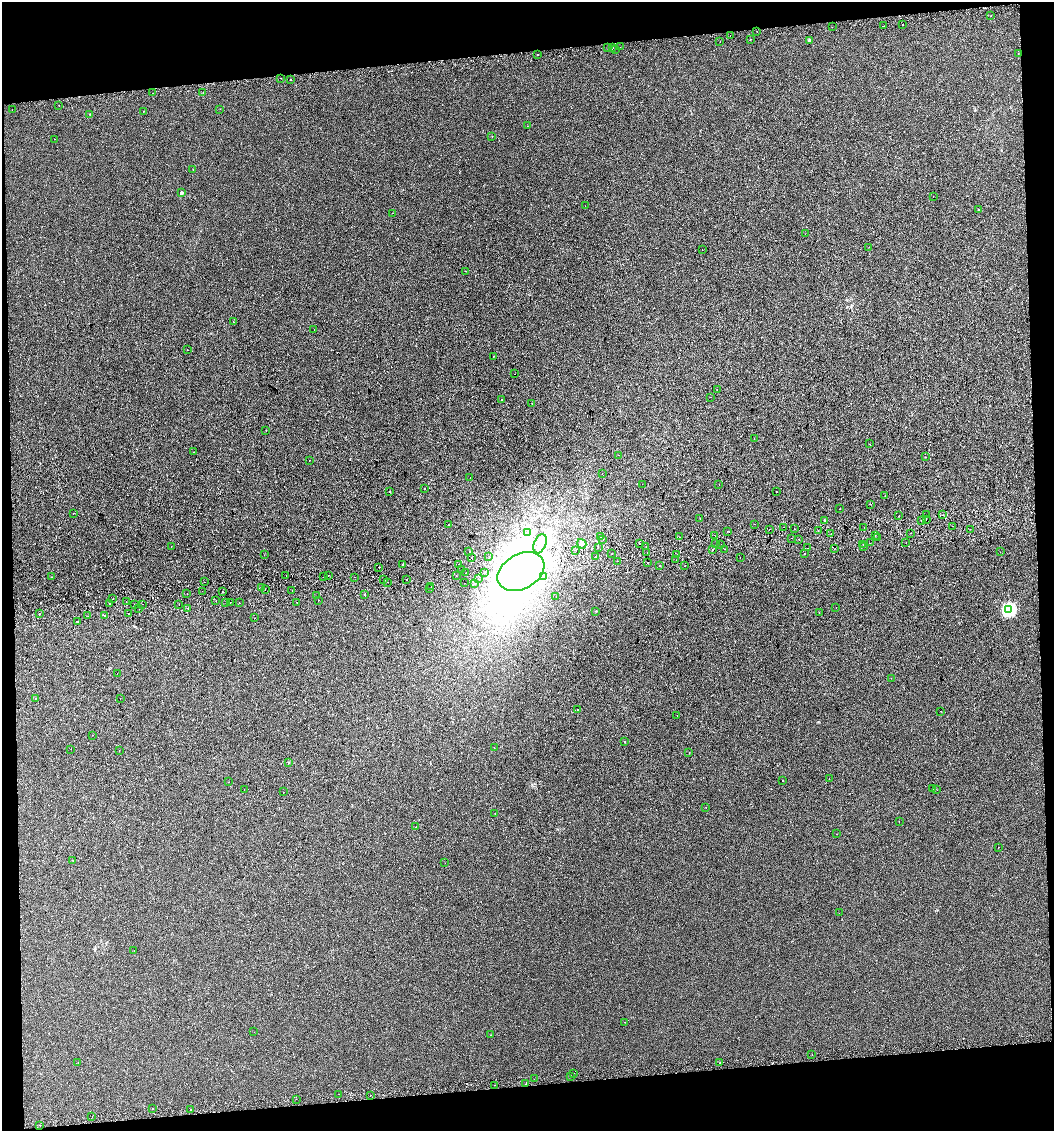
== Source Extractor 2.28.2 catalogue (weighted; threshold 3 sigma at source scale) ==
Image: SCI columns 48-4254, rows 41-4556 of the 4261 x 4599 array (HDU 1 of 3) = the unmasked area's bounding box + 8 px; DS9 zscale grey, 4 x 4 block average (1 PNG px = mean of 4 x 4 image px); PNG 1056 x 1133 px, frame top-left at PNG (2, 2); each listed source drawn as its Kron ellipse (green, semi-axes under 4 px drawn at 4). Shown black and unused: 11% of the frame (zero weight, under 2 of 3 exposures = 2% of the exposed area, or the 3 px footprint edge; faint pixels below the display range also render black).
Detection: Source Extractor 2.28.2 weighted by HDU 2 'WHT'. Background 8.95e-05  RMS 0.0035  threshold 0.0157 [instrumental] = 3 sigma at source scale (4.5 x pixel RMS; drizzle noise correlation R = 1.50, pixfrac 1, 0.0396/0.0396 arcsec/px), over >= 5 px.
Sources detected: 271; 10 inside a brighter object's white glare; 26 cosmic-ray / hot-pixel residue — neither listed nor drawn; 2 coinciding with a brighter row at this scale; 3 inside a brighter listed object's ellipse — not listed separately; the other 230 listed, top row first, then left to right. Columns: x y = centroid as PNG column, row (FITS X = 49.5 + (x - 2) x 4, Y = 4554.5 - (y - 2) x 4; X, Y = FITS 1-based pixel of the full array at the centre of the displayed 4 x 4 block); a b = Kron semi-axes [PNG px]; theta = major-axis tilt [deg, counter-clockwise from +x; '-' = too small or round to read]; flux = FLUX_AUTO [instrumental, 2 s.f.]
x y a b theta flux
991 15 2 2 - 2.3
902 25 2 2 - 2.9
884 26 2 2 - 0.68
832 27 2 2 - 0.97
757 32 2 2 - 0.62
730 35 2 2 - 3.5
751 39 2 2 - 0.33
810 40 3 3 - 2.7
720 41 2 2 - 0.66
607 47 2 2 - 0.31
620 47 2 2 - 1.7
613 48 2 2 - 1.6
615 49 2 2 - 0.72
1018 54 2 2 - 0.48
537 55 2 2 - 0.95
281 78 2 2 - 1.2
291 79 2 2 - 3.1
153 93 2 2 - 5.3
203 93 2 2 - 0.74
59 105 2 2 - 2
220 109 2 2 - 0.29
12 110 2 2 - 0.31
144 111 2 2 - 0.57
90 114 2 2 - 1.2
527 126 2 2 - 0.64
492 136 2 2 - 0.42
55 139 2 2 - 1.1
193 169 2 2 - 0.84
181 193 2 2 - 9.8
933 196 2 2 - 0.64
585 206 2 2 - 2.4
979 210 2 2 - 0.6
393 213 2 2 - 1.2
805 234 2 2 - 0.43
869 247 2 2 - 0.38
702 249 2 2 - 1.1
466 271 2 2 - 1.7
233 322 2 2 - 0.65
314 330 2 2 - 0.36
187 350 2 2 - 0.47
493 356 2 2 - 0.98
515 374 2 2 - 0.91
717 390 2 2 - 0.58
710 397 2 2 - 0.45
502 400 2 2 - 2.7
532 403 2 2 - 1.5
266 430 2 2 - 1.4
754 439 2 2 - 0.61
870 444 2 2 - 0.81
193 452 2 2 - 0.46
619 455 2 2 - 0.35
926 457 2 2 - 0.51
309 460 2 2 - 0.48
602 473 2 2 - 0.74
470 477 2 2 - 0.39
642 484 2 2 - 0.42
719 485 2 2 - 0.37
425 489 2 2 - 2.5
390 491 2 2 - 3.1
776 492 2 2 - 0.45
885 496 2 2 - 0.38
870 504 2 2 - 0.92
840 509 2 2 - 0.67
73 513 2 2 - 0.27
926 515 2 2 - 0.95
942 515 2 2 - 1.7
899 516 2 2 - 0.84
700 518 2 2 - 0.58
824 520 2 2 - 1.3
921 520 2 2 - 2.2
926 520 2 2 - 1.4
754 524 2 2 - 1.2
448 525 2 2 - 0.42
952 526 2 2 - 2.2
784 527 2 2 - 2
864 527 2 2 - 0.48
769 529 2 2 - 0.66
794 529 2 2 - 1.2
970 529 2 2 - 0.72
727 531 2 2 - 1.6
818 531 2 2 - 0.41
527 533 2 2 - 1.2
831 533 2 2 - 2.6
910 533 2 2 - 0.95
714 535 2 2 - 2.5
601 536 2 2 - 1
875 536 2 2 - 1.2
679 537 2 2 - 0.34
878 537 2 2 - 1.8
792 538 2 2 - 1.2
603 539 2 2 - 0.39
799 539 2 2 - 3
870 543 2 2 - 3.6
906 543 2 2 - 1.7
540 544 10 6 68 19
582 544 5 4 - 8.1
639 544 2 2 - 2.9
715 544 2 2 - 0.34
863 544 2 2 - 3.9
721 545 2 2 - 0.9
171 546 2 2 - 0.5
598 547 2 2 - 0.37
646 547 2 2 - 0.45
864 547 2 2 - 0.53
808 548 2 2 - 1.6
725 549 2 2 - 2.7
834 549 2 2 - 1.4
576 550 2 2 - 0.33
713 550 2 2 - 2.5
469 551 2 2 - 0.34
1000 552 2 2 - 1.9
647 553 2 2 - 0.7
612 554 2 2 - 1.6
677 554 2 2 - 0.72
804 554 2 2 - 2.6
264 555 2 2 - 0.37
471 557 2 2 - 2
489 557 2 2 - 3.9
595 557 2 2 - 0.8
740 558 2 2 - 1.9
676 560 2 2 - 0.32
617 561 2 2 - 0.37
648 562 2 2 - 6.1
402 564 2 2 - 3.5
458 564 2 2 - 8.2
660 565 2 2 - 0.97
684 566 2 2 - 1.7
379 567 2 2 - 3.9
461 570 2 2 - 1.7
485 572 2 2 - 1.9
521 572 25 17 30 790
466 573 2 2 - 3.8
328 575 2 2 - 1.3
286 576 2 2 - 2.8
456 576 2 2 - 0.42
52 577 2 2 - 0.47
324 577 2 2 - 2
355 577 2 2 - 0.67
543 577 2 2 - 1.4
478 579 2 2 - 3.5
384 580 2 2 - 0.82
407 580 2 2 - 1.5
205 582 2 2 - 0.57
388 582 2 2 - 0.3
465 583 2 2 - 0.56
474 584 2 2 - 0.94
431 587 2 2 - 1.6
262 588 2 2 - 1
265 589 2 2 - 3.1
429 589 2 2 - 1.8
292 590 2 2 - 0.51
202 591 2 2 - 0.67
223 592 2 2 - 0.56
187 594 2 2 - 1.2
364 595 2 2 - 1.6
317 596 2 2 - 2.7
556 597 2 2 - 0.73
113 599 2 2 - 6
318 600 2 2 - 0.49
126 601 2 2 - 2.3
216 601 2 2 - 0.42
230 602 2 2 - 0.57
297 602 2 2 - 0.72
226 603 2 2 - 0.52
239 603 2 2 - 1.6
110 604 2 2 - 0.66
135 604 2 2 - 2.6
143 604 2 2 - 0.39
179 605 2 2 - 2.1
836 607 2 2 - 0.9
188 608 2 2 - 0.67
139 609 2 2 - 0.61
1009 610 2 2 - 240
596 611 2 2 - 1.2
819 612 2 2 - 0.48
129 613 2 2 - 0.35
40 614 2 2 - 3
105 615 2 2 - 7.8
88 616 2 2 - 0.71
254 618 2 2 - 1.7
77 621 2 2 - 1.7
117 673 2 2 - 1.2
891 678 2 2 - 0.46
120 698 2 2 - 0.98
35 699 2 2 - 0.69
577 710 2 2 - 100
941 711 2 2 - 0.98
677 715 2 2 - 0.42
92 735 2 2 - 1.3
625 742 2 2 - 0.93
494 747 2 2 - 0.44
71 749 2 2 - 0.37
119 751 2 2 - 0.79
689 753 2 2 - 0.78
288 762 2 2 - 1.1
829 778 2 2 - 1.1
783 781 2 2 - 1.4
228 782 2 2 - 2.4
244 789 2 2 - 0.56
932 789 2 2 - 0.33
937 790 2 2 - 0.75
284 792 2 2 - 0.32
706 807 2 2 - 0.8
495 813 2 2 - 0.45
899 821 2 2 - 0.25
416 827 2 2 - 0.6
836 834 2 2 - 1
998 848 2 2 - 0.74
73 860 2 2 - 7.2
445 863 2 2 - 0.37
839 913 2 2 - 1.6
134 950 2 2 - 10
625 1022 2 2 - 0.58
254 1032 2 2 - 0.63
491 1035 2 2 - 1.3
812 1055 2 2 - 2.1
78 1062 2 2 - 1.2
720 1063 2 2 - 14
573 1073 2 2 - 1.3
571 1076 2 2 - 1.1
534 1079 2 2 - 0.52
526 1084 2 2 - 3.4
495 1085 2 2 - 0.78
339 1094 2 2 - 0.49
370 1095 2 2 - 1.2
296 1099 2 2 - 1
152 1108 2 2 - 0.96
190 1110 2 2 - 4.3
92 1117 2 2 - 0.37
40 1125 2 2 - 2.5
Diffuse or blended objects may show on this block-average render without a row.